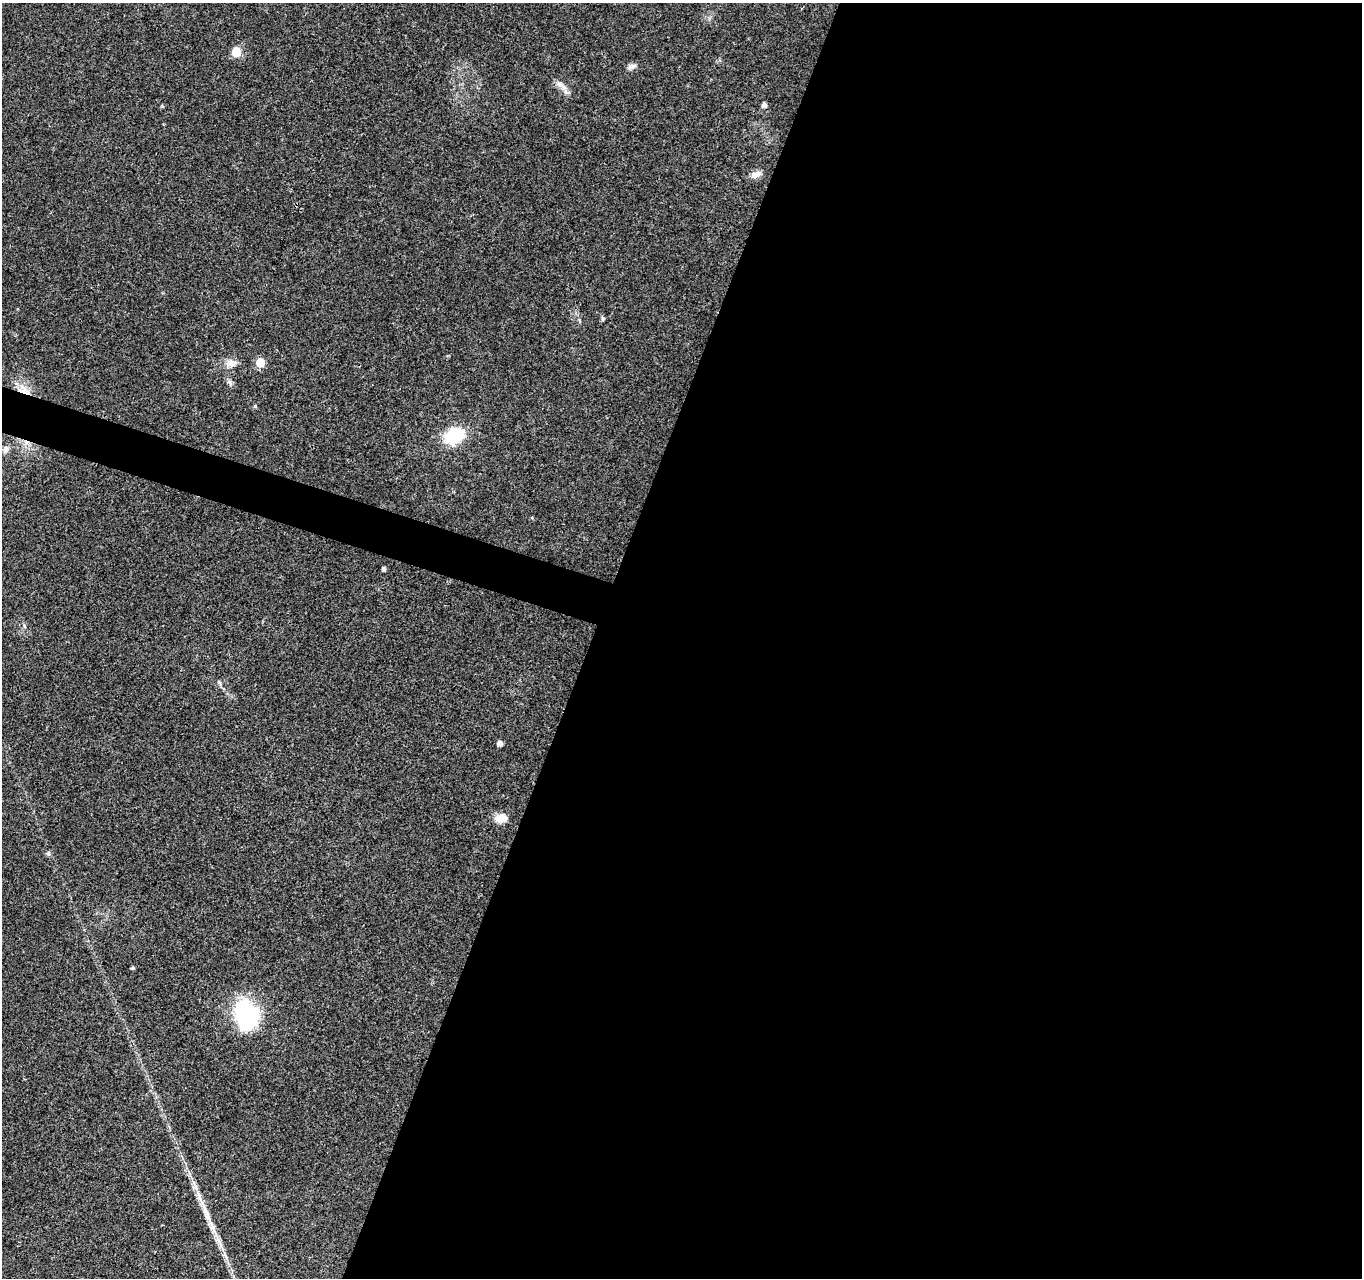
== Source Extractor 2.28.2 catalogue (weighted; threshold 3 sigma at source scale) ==
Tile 12 of 4 x 4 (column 4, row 3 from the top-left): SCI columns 4080-5439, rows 1492-2767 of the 5450 x 5597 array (HDU 1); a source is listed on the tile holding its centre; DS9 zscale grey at full resolution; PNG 1364 x 1280 px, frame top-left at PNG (2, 3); no overlay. Shown black and unused: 58% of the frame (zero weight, under 3 of 4 exposures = <1% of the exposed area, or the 3 px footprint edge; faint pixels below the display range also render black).
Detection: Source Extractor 2.28.2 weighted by HDU 2 'WHT'; one run over the whole footprint, this tile lists its part. Background 0.0376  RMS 0.0033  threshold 0.015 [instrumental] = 3 sigma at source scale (4.5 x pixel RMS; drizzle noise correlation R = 1.50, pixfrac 1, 0.0396/0.0396 arcsec/px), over >= 5 px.
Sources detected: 19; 1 cosmic-ray / hot-pixel residue — not listed; the other 18 listed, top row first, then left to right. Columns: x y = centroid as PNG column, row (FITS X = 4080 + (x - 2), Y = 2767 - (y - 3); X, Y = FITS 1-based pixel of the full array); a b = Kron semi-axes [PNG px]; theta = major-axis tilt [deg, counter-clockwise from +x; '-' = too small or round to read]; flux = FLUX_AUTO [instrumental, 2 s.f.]
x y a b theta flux
236 52 9 8 - 5.1
631 67 9 7 14 1.5
559 84 14 6 -36 1.9
764 105 5 5 - 1.3
756 174 16 8 26 2
260 362 5 5 - 9.5
231 363 11 10 - 2.3
24 391 19 7 -16 3.3
255 406 4 4 - 0.44
454 436 19 14 26 16
6 449 9 7 66 1.3
384 569 4 4 - 1.1
500 744 4 4 - 1.9
501 819 16 11 5 3.3
48 853 7 5 44 0.6
133 968 4 4 - 0.56
246 1015 33 24 -78 30
206 1211 48 6 -68 7.5
Overlapping masked pixels (flux is a lower limit): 1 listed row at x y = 24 391